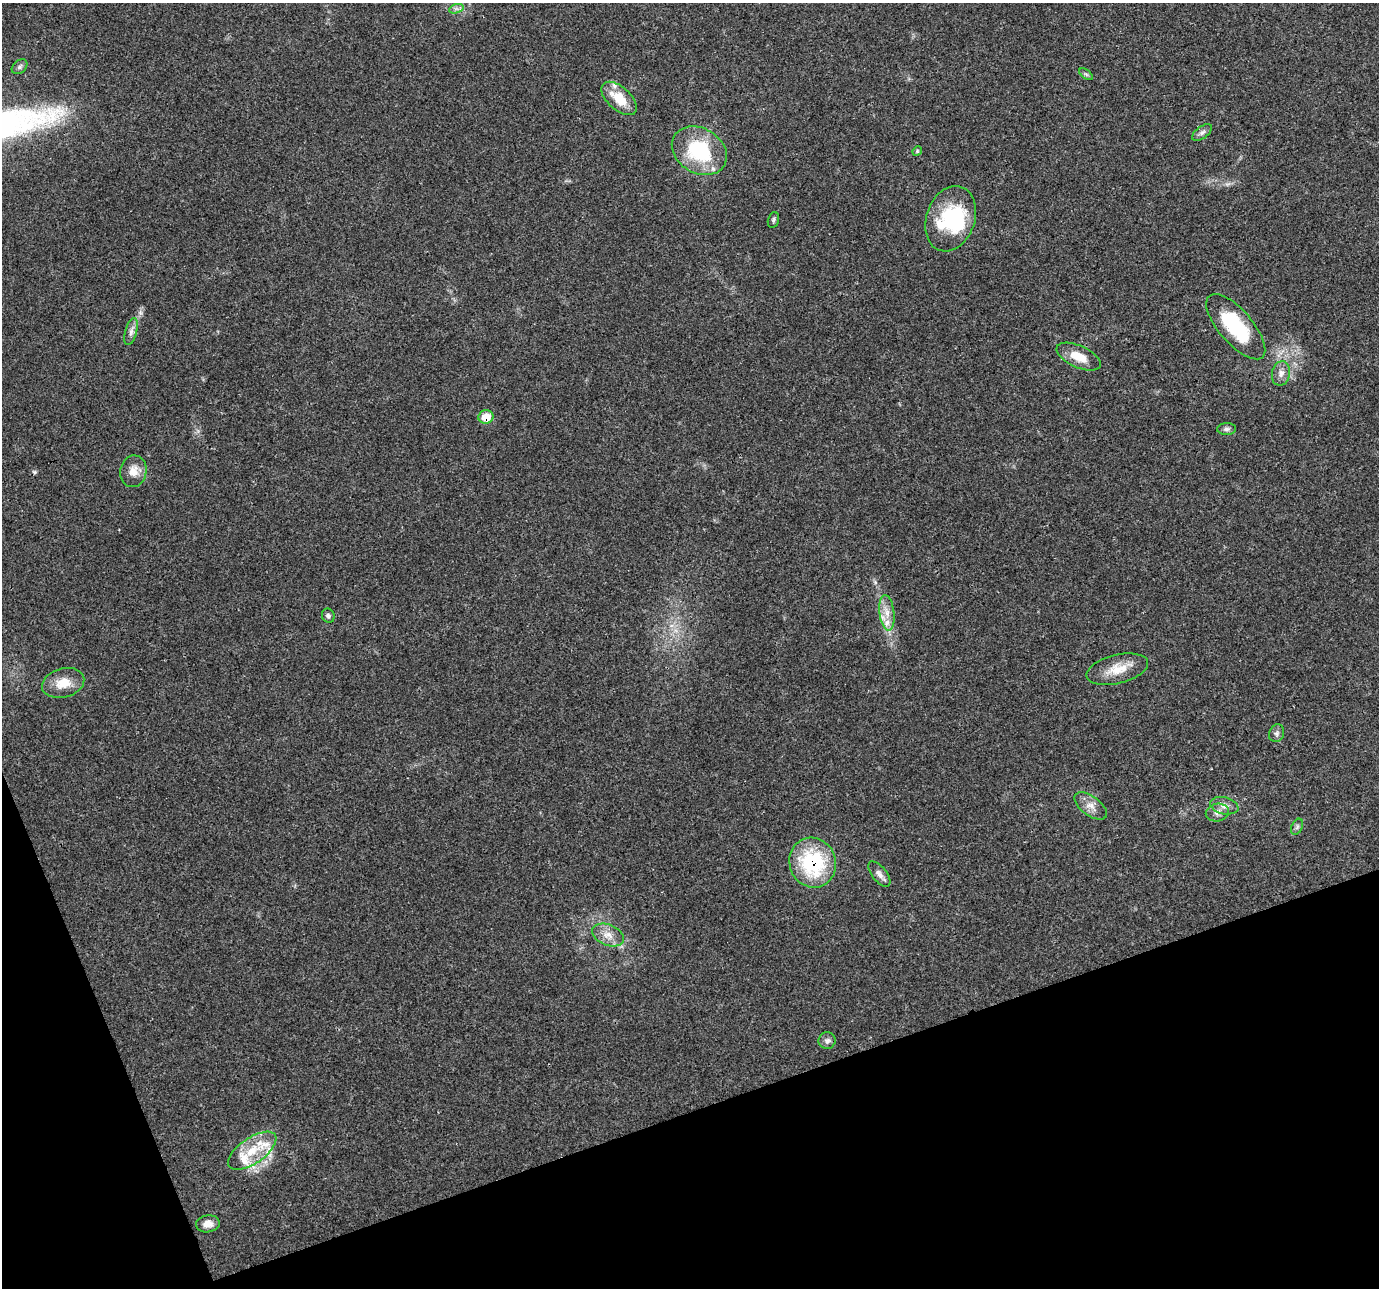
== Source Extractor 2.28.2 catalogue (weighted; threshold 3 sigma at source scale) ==
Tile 14 of 4 x 4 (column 2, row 4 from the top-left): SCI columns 1378-2754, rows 78-1363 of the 5511 x 5353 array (HDU 1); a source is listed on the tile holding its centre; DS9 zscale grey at full resolution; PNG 1381 x 1290 px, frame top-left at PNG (2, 3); each listed source drawn as its Kron ellipse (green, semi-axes under 4 px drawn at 4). Shown black and unused: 17% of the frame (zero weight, under 3 of 4 exposures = <1% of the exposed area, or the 3 px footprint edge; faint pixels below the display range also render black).
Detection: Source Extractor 2.28.2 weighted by HDU 2 'WHT'; one run over the whole footprint, this tile lists its part. Background 0.0514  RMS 0.0037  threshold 0.0168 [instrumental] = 3 sigma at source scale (4.5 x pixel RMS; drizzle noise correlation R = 1.50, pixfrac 1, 0.0396/0.0396 arcsec/px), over >= 5 px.
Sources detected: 38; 2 inside a brighter object's white glare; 1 cosmic-ray / hot-pixel residue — neither listed nor drawn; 4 inside a brighter listed object's ellipse — not listed separately; the other 31 listed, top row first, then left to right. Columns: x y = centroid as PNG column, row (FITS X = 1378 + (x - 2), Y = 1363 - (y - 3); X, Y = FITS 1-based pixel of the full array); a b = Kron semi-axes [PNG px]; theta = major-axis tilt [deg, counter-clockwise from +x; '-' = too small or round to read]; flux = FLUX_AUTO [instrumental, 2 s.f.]
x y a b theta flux
456 9 7 4 18 0.98
20 67 9 6 41 1.1
1086 74 8 4 -36 0.67
619 98 21 11 -42 9.7
1202 132 11 6 36 1.3
699 151 29 22 -31 29
917 151 5 4 - 0.42
951 219 33 24 71 27
773 220 8 5 76 0.79
1236 327 40 16 -49 27
131 332 14 5 75 1.7
1079 357 24 11 -24 7.1
1281 373 12 9 79 2.5
486 417 7 6 - 7.2
1227 429 9 6 3 1.1
133 471 16 13 80 4.1
887 613 18 7 -82 3.8
328 616 7 6 - 0.92
1117 669 31 14 14 8
63 683 21 14 15 6.9
1277 733 9 7 66 1.2
1091 806 19 9 -37 3.5
1224 806 14 8 -13 2.6
1217 813 12 8 11 2.2
1297 827 8 5 65 0.83
813 863 25 23 -67 34
879 874 15 7 -51 2.1
608 935 17 10 -22 4.2
827 1040 8 8 - 1.4
252 1151 28 13 35 9.6
208 1224 12 8 9 2.9
Overlapping masked pixels (flux is a lower limit): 2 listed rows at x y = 486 417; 813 863